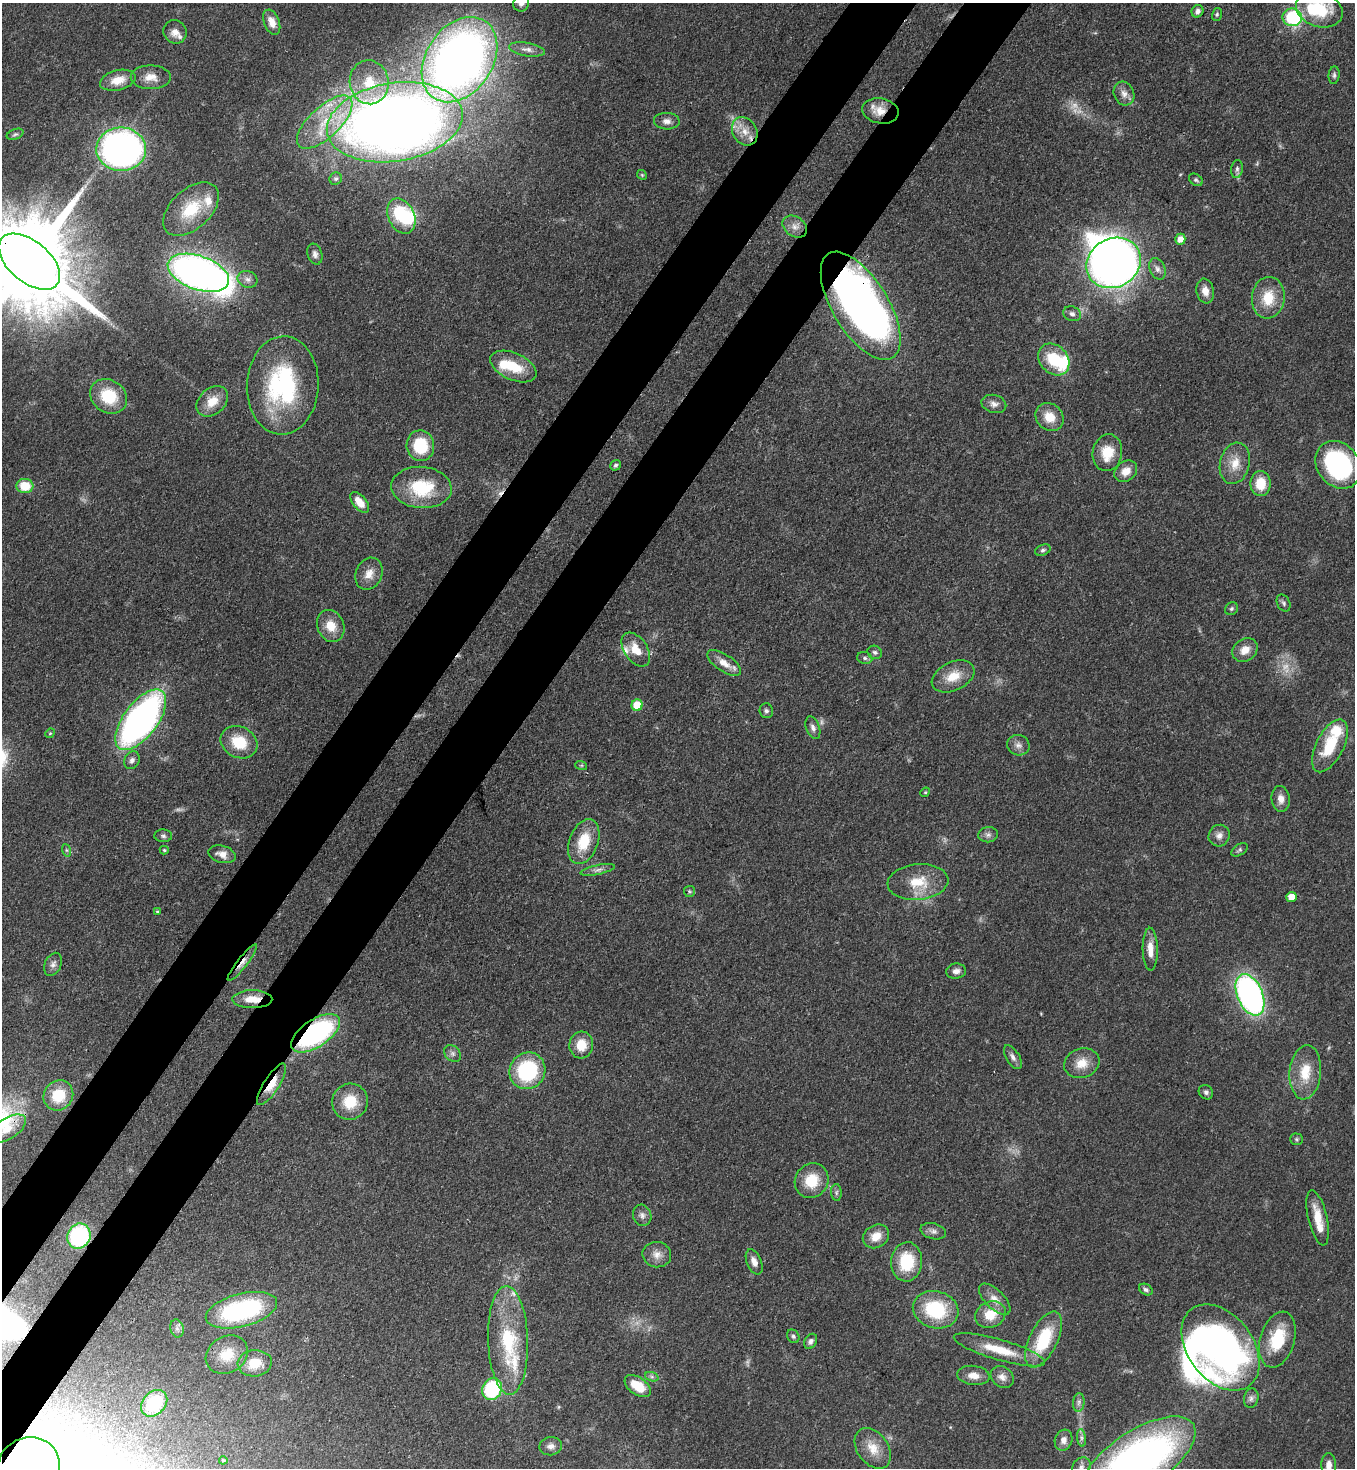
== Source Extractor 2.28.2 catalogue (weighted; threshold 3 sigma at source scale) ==
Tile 7 of 4 x 4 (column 3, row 2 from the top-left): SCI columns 3071-4423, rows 2989-4454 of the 6001 x 5978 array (HDU 1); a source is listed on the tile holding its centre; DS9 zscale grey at full resolution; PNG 1357 x 1470 px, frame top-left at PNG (2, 3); each listed source drawn as its Kron ellipse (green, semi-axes under 4 px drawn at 4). Shown black and unused: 9% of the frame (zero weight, under 3 of 4 exposures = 7% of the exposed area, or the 3 px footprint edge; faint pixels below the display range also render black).
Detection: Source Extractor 2.28.2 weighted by HDU 2 'WHT'; one run over the whole footprint, this tile lists its part. Background 0.0665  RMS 0.0038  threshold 0.017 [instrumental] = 3 sigma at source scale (4.5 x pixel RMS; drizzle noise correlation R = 1.50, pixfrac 1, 0.05/0.05 arcsec/px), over >= 5 px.
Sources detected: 177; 7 too faint to see at this stretch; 8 inside a brighter object's white glare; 2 cosmic-ray / hot-pixel residue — neither listed nor drawn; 7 inside a brighter listed object's ellipse — not listed separately; the other 153 listed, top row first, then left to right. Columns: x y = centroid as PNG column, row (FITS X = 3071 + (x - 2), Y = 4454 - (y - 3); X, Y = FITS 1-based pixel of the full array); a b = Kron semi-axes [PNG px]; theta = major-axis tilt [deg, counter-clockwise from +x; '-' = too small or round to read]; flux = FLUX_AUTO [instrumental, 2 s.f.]
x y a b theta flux
521 3 8 8 - 1.7
1319 9 24 17 -19 19
1197 11 6 6 - 1.4
1217 14 6 5 - 0.63
1292 17 10 9 - 34
272 22 13 7 -68 3.7
175 32 12 11 - 3.5
527 49 18 6 -10 2.3
459 60 46 33 56 320
1334 75 9 5 84 0.94
151 77 20 12 0 4.8
118 80 18 10 14 6.1
369 82 22 19 -82 11
1124 94 12 10 -65 2.7
880 111 18 12 -10 6.3
667 121 13 8 -3 2.2
325 122 35 15 43 18
395 122 68 39 9 520
745 131 15 12 -58 5.5
15 134 9 5 20 0.85
121 149 25 21 -1 150
1237 169 9 6 81 1.2
642 175 5 4 - 0.48
336 179 6 6 - 1
1196 180 7 5 -35 0.79
191 209 33 20 43 16
401 216 19 13 -64 25
795 227 13 9 -35 3.1
1180 239 5 5 - 3.2
315 254 11 7 -72 1.6
29 262 36 20 -40 10000
1114 263 28 24 30 220
1157 269 11 7 -66 1.8
198 273 32 17 -19 230
247 279 10 8 -24 2
1205 291 12 8 -79 3.3
1268 298 21 16 83 10
861 306 61 28 -58 240
1072 314 9 7 -23 1.5
1054 359 17 13 -48 15
513 366 25 13 -24 13
283 385 49 36 87 54
109 396 19 16 -35 15
212 401 18 13 42 6.4
994 404 12 9 -14 2.3
1049 417 15 13 -43 6.8
420 446 15 14 - 16
1107 453 18 14 80 9.6
1235 463 21 14 76 6.8
615 465 5 5 - 0.88
1338 465 26 20 -52 51
1126 471 12 9 38 4.5
1261 484 12 10 -89 8.9
25 486 8 7 - 8.9
421 487 30 20 -4 22
360 502 12 6 -49 5.3
1043 550 8 5 22 0.91
369 574 16 13 65 4.4
1284 603 9 6 -62 1
1231 609 7 6 - 0.86
331 626 16 13 -66 6.7
636 650 19 11 -56 6.9
1245 650 13 11 35 4.5
875 652 7 6 - 1.1
865 658 7 6 - 1
724 663 19 8 -34 4.7
953 676 22 14 25 7.8
637 705 5 5 - 10
766 711 7 6 - 1
141 720 36 17 53 160
813 728 12 7 -70 1.8
50 733 5 4 - 0.47
239 742 19 15 -28 12
1018 745 11 10 - 2.2
1330 746 29 13 63 16
132 760 9 7 62 1.6
581 765 6 4 -18 0.51
925 792 5 4 - 0.45
1281 799 13 9 -84 3.1
988 835 10 7 9 1.6
163 836 9 6 -4 1
1219 836 11 10 - 2.4
584 842 23 14 70 12
66 850 6 4 -71 0.66
164 850 4 4 - 0.52
1239 850 9 5 34 0.87
222 854 14 8 -16 3.1
598 870 17 4 12 1.9
918 882 30 18 5 12
689 891 5 5 - 0.61
1291 897 5 5 - 5.2
157 911 4 3 - 0.39
1150 949 21 7 -89 5
242 962 23 5 52 3
53 964 12 8 64 1.9
956 971 10 7 9 2
1250 995 22 12 -67 120
252 999 20 9 0 6.3
315 1033 28 13 34 70
581 1045 13 12 - 7.4
453 1054 9 7 -46 1.4
1013 1057 13 6 -58 1.8
1082 1063 18 14 19 6.2
527 1071 19 17 54 32
1305 1072 27 15 84 11
271 1084 24 7 58 7.1
1206 1092 8 6 -46 1.1
58 1095 16 14 50 13
350 1102 18 17 - 10
7 1129 21 10 32 6
1296 1139 6 5 - 0.71
812 1181 18 16 52 11
836 1192 8 5 -85 0.9
642 1215 11 9 -71 1.8
1318 1218 28 9 -77 7.5
933 1231 13 8 -14 1.9
79 1236 13 11 62 38
876 1236 14 11 32 5.1
657 1255 14 12 -11 3.6
754 1262 13 7 -67 2.9
907 1262 19 15 87 17
1146 1290 7 5 -30 0.97
995 1299 20 9 -44 3.8
241 1310 36 16 14 59
936 1310 23 18 -16 25
990 1315 16 13 26 8
177 1328 9 6 -77 1.5
793 1336 7 5 -58 0.89
508 1340 54 20 -88 30
1044 1340 30 14 64 21
1277 1340 29 17 73 17
811 1341 8 6 58 1.3
1220 1347 48 32 -53 150
999 1350 47 10 -16 12
227 1355 22 18 32 9.5
255 1363 17 13 6 8.6
973 1375 16 9 -6 4
652 1377 7 4 -19 0.91
1002 1377 12 10 -39 2.7
638 1386 15 8 -35 9.2
492 1389 11 9 60 32
1251 1398 10 7 78 1.5
1079 1402 9 6 84 1.3
154 1403 15 11 46 20
1081 1438 9 4 -82 1.1
1063 1440 10 8 69 2.6
551 1446 11 9 10 2.2
873 1448 22 15 -53 7.1
223 1460 4 4 - 0.44
1138 1460 65 29 33 200
1329 1465 12 7 -89 3.1
28 1466 31 28 20 260
1081 1467 10 8 51 1.9
Overlapping masked pixels (flux is a lower limit): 10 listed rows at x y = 880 111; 29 262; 861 306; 242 962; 252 999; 315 1033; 271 1084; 79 1236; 1220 1347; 28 1466
Isophote crosses this tile's border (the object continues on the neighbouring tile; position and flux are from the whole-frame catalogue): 8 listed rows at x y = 521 3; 1319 9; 29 262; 7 1129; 1138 1460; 1329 1465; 28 1466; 1081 1467